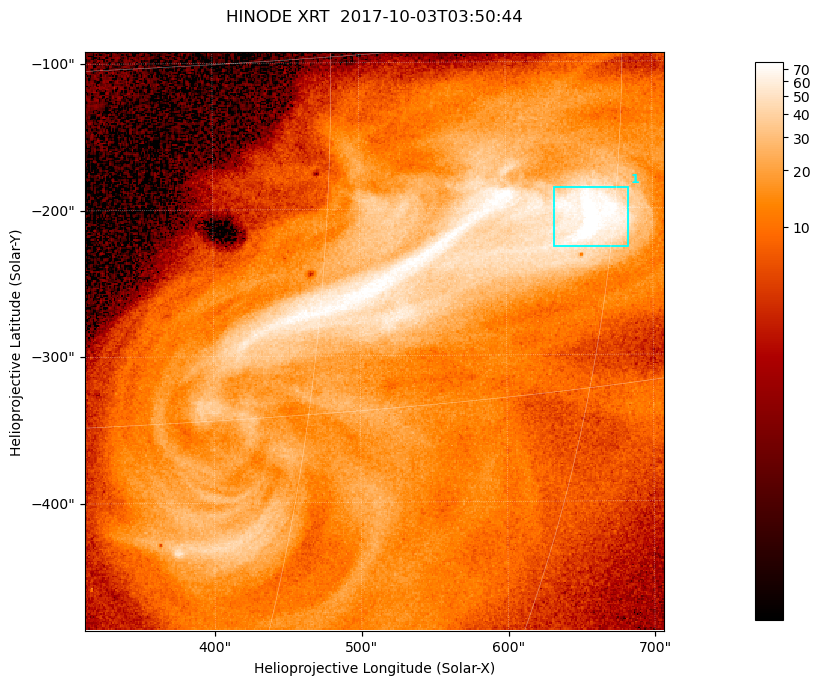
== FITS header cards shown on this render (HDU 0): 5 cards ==
TELESCOP= 'HINODE  '           /
INSTRUME= 'XRT     '           /
DATE_OBS= '2017-10-03T03:50:44.012' /
CTYPE1  = 'Solar-X '           /
CTYPE2  = 'Solar-Y '           /

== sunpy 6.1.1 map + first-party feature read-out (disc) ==
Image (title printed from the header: HINODE XRT  2017-10-03T03:50:44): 384 x 384 px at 1.03 arcsec/px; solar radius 958 arcsec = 932 px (partial field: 5.4% of the solar disc is inside the frame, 100% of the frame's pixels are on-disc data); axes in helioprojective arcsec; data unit not stated in the header (colour bar unlabelled)
Orientation: roll -0.357 deg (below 1 deg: not rotated)
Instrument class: DISC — disc imager (sunpy class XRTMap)
Bright regions (active regions / flare kernels): reference = the on-disc median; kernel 3 px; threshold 5 sigma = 48.7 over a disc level ~11.9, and >= 1.15x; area >= 147 px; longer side >= 5 px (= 5.1 arcsec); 1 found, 1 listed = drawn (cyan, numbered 1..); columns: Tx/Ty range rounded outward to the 5 arcsec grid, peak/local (2 s.f.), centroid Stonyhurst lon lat
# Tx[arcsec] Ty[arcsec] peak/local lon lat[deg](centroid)
1 630..685 -230..-185 7.6 +44 -8